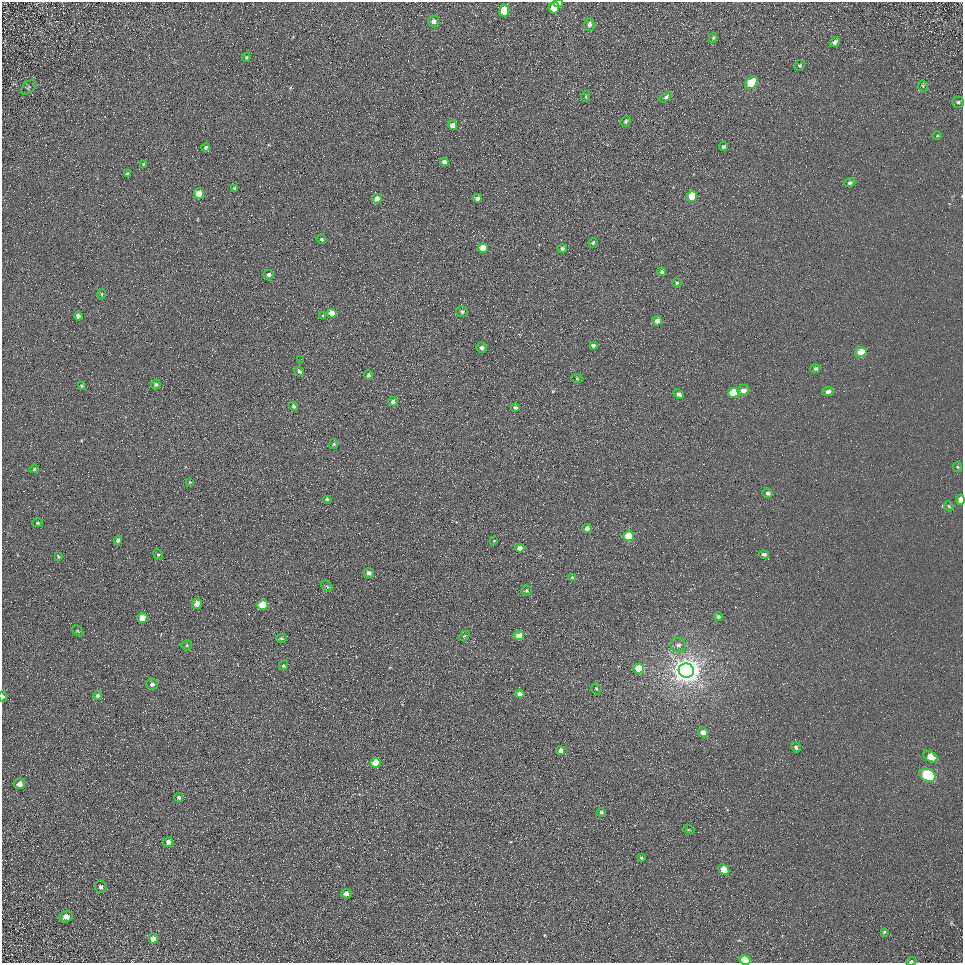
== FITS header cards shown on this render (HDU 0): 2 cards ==
NAXIS1  =                  961
NAXIS2  =                  961

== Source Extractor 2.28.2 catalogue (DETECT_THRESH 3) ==
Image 961 x 961 px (HDU 0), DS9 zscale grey, 1 PNG px = 1 image px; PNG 965 x 965 px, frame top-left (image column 1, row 961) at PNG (2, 2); each listed source drawn as its Kron ellipse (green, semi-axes under 4 px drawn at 4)
Background 5.62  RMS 7.7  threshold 23.2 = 3 sigma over >= 5 px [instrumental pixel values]
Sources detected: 118; all 118 listed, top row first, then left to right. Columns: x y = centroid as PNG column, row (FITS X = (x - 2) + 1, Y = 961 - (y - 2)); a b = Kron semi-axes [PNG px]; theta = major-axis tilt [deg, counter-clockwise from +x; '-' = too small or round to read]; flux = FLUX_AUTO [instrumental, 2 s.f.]
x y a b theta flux
559 3 4 3 - 2500
554 8 6 5 - 16000
504 11 6 5 - 20000
433 22 6 5 - 2200
589 24 6 5 - 2300
713 38 5 3 - 690
835 42 5 4 - 1900
246 57 4 3 - 630
800 65 5 5 - 810
751 83 7 5 48 16000
923 86 5 5 - 760
29 87 9 5 48 960
586 96 5 3 - 640
666 97 7 3 33 1600
958 102 6 5 - 1100
626 121 5 4 - 900
453 125 4 4 - 4800
937 136 5 3 - 490
723 147 4 4 - 1100
206 148 4 4 - 1100
444 162 4 4 - 2800
144 164 4 2 - 460
127 174 4 4 - 1000
850 183 5 4 - 1300
234 189 4 3 - 820
199 193 5 5 - 11000
692 197 5 5 - 17000
478 198 4 4 - 2900
377 199 5 5 - 4100
321 239 5 4 - 780
593 243 4 4 - 910
483 248 5 4 - 11000
562 249 4 4 - 1800
662 272 4 4 - 1200
268 275 5 4 - 1800
677 283 5 4 - 880
101 294 5 3 - 520
462 312 6 5 - 1100
332 313 5 4 - 7600
323 315 4 4 - 640
78 316 4 4 - 1900
657 321 4 4 - 3600
593 345 4 3 - 1200
481 348 5 5 - 1700
861 352 6 4 17 10000
301 359 2 2 - 400
815 368 5 4 - 1300
299 372 5 4 - 1000
369 375 5 4 - 1300
577 379 5 3 - 440
156 384 5 5 - 1200
81 386 4 3 - 650
743 390 6 5 - 3300
828 391 6 4 9 2000
734 393 5 5 - 21000
679 394 5 4 - 1600
393 402 5 4 - 1600
294 406 5 4 - 1200
515 408 4 3 - 1100
334 444 5 4 - 600
958 467 5 4 - 620
34 469 5 4 - 660
190 482 3 3 - 420
767 493 5 5 - 1500
327 499 5 3 - 790
960 500 5 4 - 5000
949 506 5 4 - 750
37 523 5 4 - 740
587 528 4 4 - 2200
629 536 5 5 - 18000
118 540 4 4 - 1500
494 541 4 4 - 380
520 548 4 4 - 2800
764 554 5 4 - 1500
158 555 5 4 - 840
58 556 3 2 - 410
369 573 5 4 - 2500
572 577 4 3 - 500
327 586 6 4 -47 850
526 591 5 5 - 870
197 604 5 5 - 5400
263 605 5 5 - 15000
718 616 4 4 - 1300
142 618 5 4 - 7600
78 631 6 3 -44 500
464 636 6 4 43 730
519 636 5 4 - 5500
281 638 5 4 - 790
187 645 5 5 - 680
678 645 8 7 - 2100
283 666 5 4 - 930
639 669 5 5 - 12000
686 671 7 7 - 780000
152 684 6 5 - 1500
596 689 6 5 - 820
520 694 4 4 - 3600
3 696 5 4 - 860
97 696 5 4 - 1200
703 732 5 4 - 3600
796 747 5 4 - 1300
561 751 4 4 - 4600
931 757 7 5 -28 7300
375 763 5 5 - 13000
928 775 9 6 -28 59000
20 784 5 5 - 3400
179 797 4 4 - 990
601 812 4 4 - 940
689 830 6 3 -16 550
168 842 5 4 - 2200
641 858 4 3 - 710
724 869 6 4 -45 7100
101 887 6 6 - 1200
346 894 5 4 - 2300
66 917 6 5 - 3500
884 932 4 3 - 500
153 939 5 5 - 3600
745 960 5 4 - 10000
911 961 5 4 - 680
At the frame edge (FLAGS 8, measured only in part): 5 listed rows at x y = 559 3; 960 500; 3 696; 745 960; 911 961